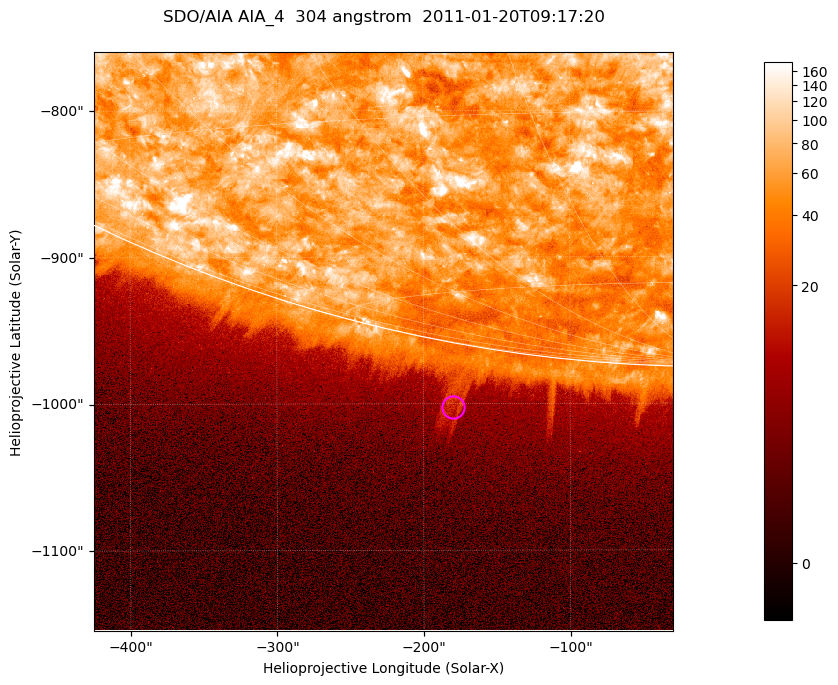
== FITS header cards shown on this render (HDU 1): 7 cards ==
TELESCOP= 'SDO/AIA '           / For AIA: SDO/AIA
INSTRUME= 'AIA_4   '           / For AIA: AIA_ATA1, AIA_ATA2, AIA_ATA3 or AIA_AT
WAVELNTH=                  304 / [angstrom] Wavelength
WAVEUNIT= 'angstrom'           / Wavelength unit: angstrom
DATE-OBS= '2011-01-20T09:17:20.123' / [ISO] Date when observation started; ISO 8
CTYPE1  = 'HPLN-TAN'           / CTYPE1; Typically HPLN
CTYPE2  = 'HPLT-TAN'           / CTYPE2; Typically HPLT

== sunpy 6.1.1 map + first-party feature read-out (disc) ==
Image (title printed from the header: SDO/AIA AIA_4  304 angstrom  2011-01-20T09:17:20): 658 x 658 px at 0.6 arcsec/px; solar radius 975 arcsec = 1625 px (partial field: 2.4% of the solar disc is inside the frame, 46% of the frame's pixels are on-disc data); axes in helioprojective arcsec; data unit not stated in the header (colour bar unlabelled)
Orientation: roll -0.132 deg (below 1 deg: not rotated)
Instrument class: DISC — disc imager (sunpy class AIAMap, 304 A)
Bright regions (active regions / flare kernels): reference = the on-disc median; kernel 5 px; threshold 5 sigma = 113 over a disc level ~60.8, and >= 1.15x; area >= 432 px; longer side >= 8 px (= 4.8 arcsec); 0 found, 0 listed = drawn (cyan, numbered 1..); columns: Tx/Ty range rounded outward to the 2 arcsec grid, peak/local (2 s.f.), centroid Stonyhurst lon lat
Off-limb structures (1.02-1.3 R_sun): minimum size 216 px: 7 found; the strongest spans PA ~170 deg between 1.03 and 1.07 R_sun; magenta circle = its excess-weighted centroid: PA ~170 deg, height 1.04 R_sun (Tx ~-180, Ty ~-1002 arcsec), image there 2.1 x the reference